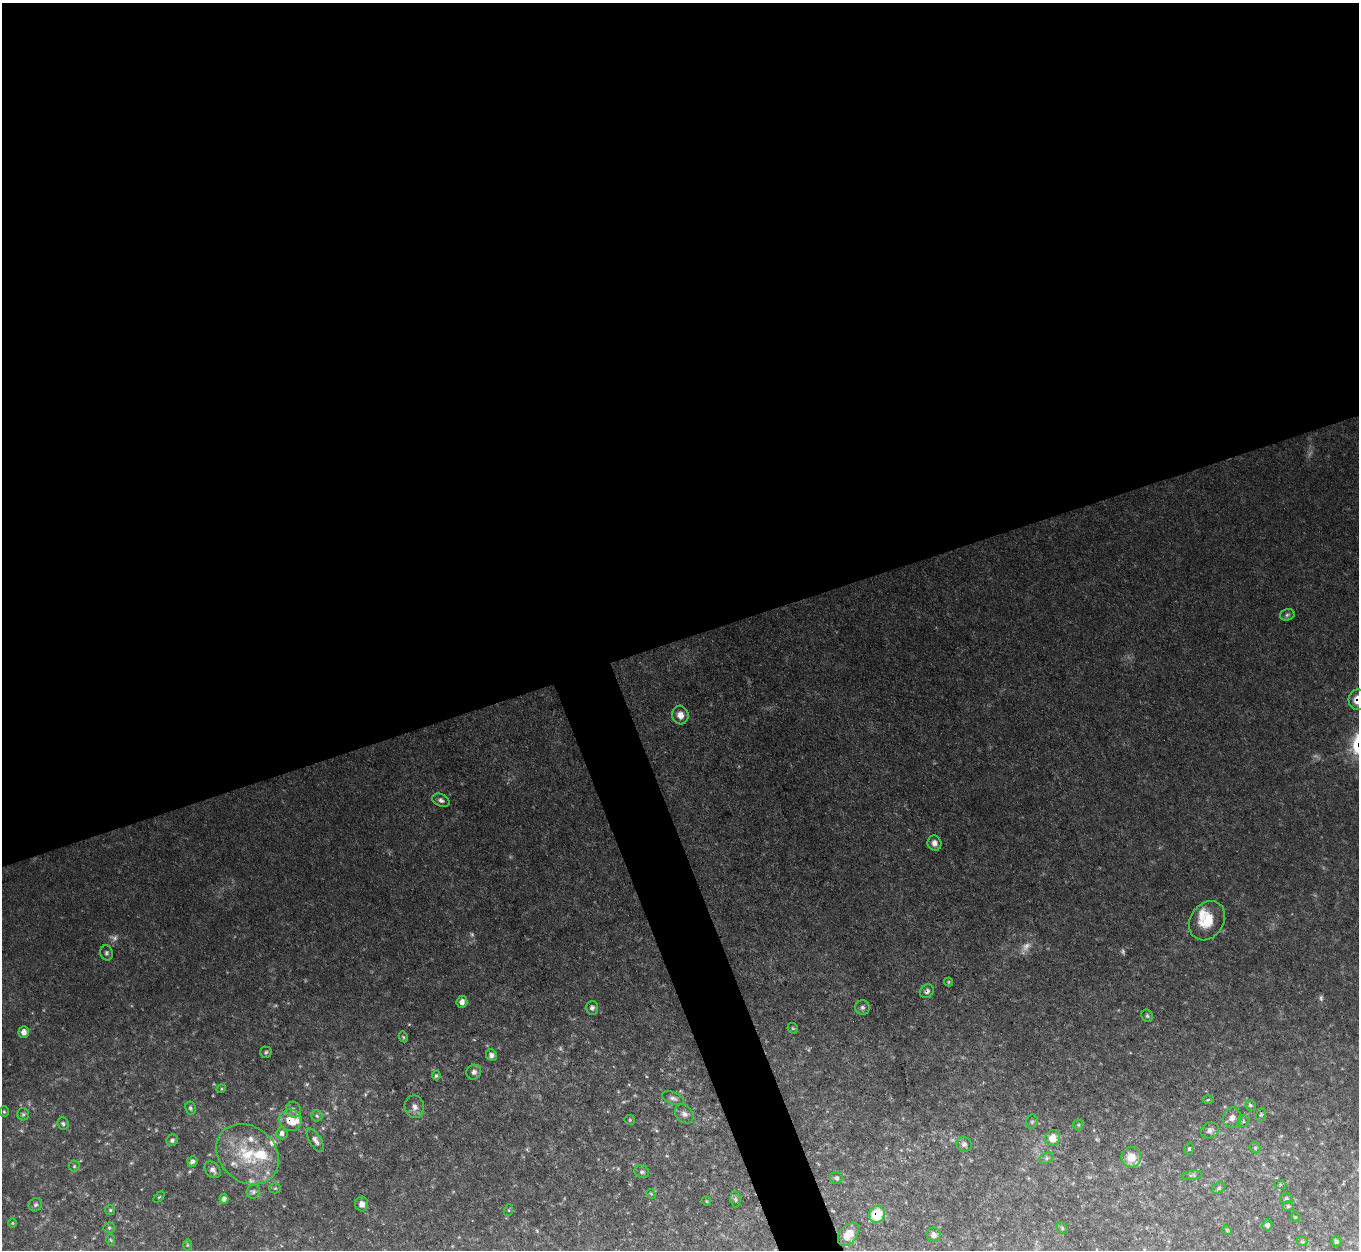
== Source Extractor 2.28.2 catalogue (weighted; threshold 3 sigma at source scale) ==
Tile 2 of 4 x 4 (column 2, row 1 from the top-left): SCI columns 1360-2716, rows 4020-5267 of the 5431 x 5416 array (HDU 1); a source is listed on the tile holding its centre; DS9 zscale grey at full resolution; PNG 1361 x 1252 px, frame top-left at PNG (2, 3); each listed source drawn as its Kron ellipse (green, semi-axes under 4 px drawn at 4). Shown black and unused: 53% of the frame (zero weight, under 3 of 4 exposures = <1% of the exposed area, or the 3 px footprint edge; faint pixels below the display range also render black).
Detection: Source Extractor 2.28.2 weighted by HDU 2 'WHT'; one run over the whole footprint, this tile lists its part. Background 0.0864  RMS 0.0076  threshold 0.034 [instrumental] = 3 sigma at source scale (4.5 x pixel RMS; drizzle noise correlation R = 1.50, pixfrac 1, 0.05/0.05 arcsec/px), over >= 5 px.
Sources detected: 101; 9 too faint to see at this stretch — neither listed nor drawn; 8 inside a brighter listed object's ellipse — not listed separately; the other 84 listed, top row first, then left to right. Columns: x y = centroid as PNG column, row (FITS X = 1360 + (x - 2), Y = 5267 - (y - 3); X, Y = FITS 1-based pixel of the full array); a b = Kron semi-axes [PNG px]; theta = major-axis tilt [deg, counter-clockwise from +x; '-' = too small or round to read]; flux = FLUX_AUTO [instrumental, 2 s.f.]
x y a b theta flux
1287 615 7 5 15 1.8
1358 700 10 9 - 12
680 715 9 8 - 5.6
441 800 9 6 -26 2.7
934 843 8 7 - 4.6
1207 921 21 16 57 20
106 953 7 6 - 2
949 982 4 4 - 1
927 991 7 6 - 2.9
462 1002 6 5 - 4.4
862 1007 7 7 - 2.4
592 1008 7 6 - 2.6
1147 1016 6 5 - 1.6
793 1028 6 5 - 1.2
24 1032 6 5 - 5.3
403 1037 5 4 - 1
266 1052 5 5 - 1.4
491 1055 6 5 - 3.4
474 1072 8 7 - 3.1
436 1076 4 4 - 1.5
221 1089 5 3 - 0.76
673 1098 11 6 -21 3
1208 1100 6 4 2 1.1
1250 1105 6 5 - 1.7
414 1107 11 9 -80 4.8
190 1108 7 5 -80 1.7
293 1110 8 7 - 2.7
4 1112 5 4 - 1.1
23 1114 6 6 - 1.6
684 1114 11 8 -46 3.8
1261 1115 6 5 - 1.2
317 1116 5 5 - 1.5
1232 1118 10 9 - 5.8
290 1120 11 10 - 14
630 1120 5 5 - 1.1
1243 1121 6 5 - 1.7
1032 1122 7 5 68 1.6
63 1124 6 5 - 1.6
1078 1125 5 5 - 1.1
1210 1130 9 7 27 3.7
282 1133 6 6 - 3.7
1053 1138 8 7 - 9.9
172 1140 6 5 - 2.2
315 1140 13 6 -59 3.7
964 1144 8 7 - 2.9
1255 1148 6 5 - 1.4
1189 1149 6 4 73 1.1
248 1154 34 27 -39 44
1131 1157 10 10 - 12
1047 1158 7 5 27 1.7
192 1162 5 5 - 2.7
74 1166 5 5 - 1.4
213 1170 9 7 -48 3
642 1172 7 6 - 1.9
1192 1175 10 4 6 1.6
837 1178 6 6 - 1.8
1280 1184 6 4 -19 0.93
275 1188 5 5 - 1.1
1219 1188 7 5 28 1.4
253 1192 7 6 - 2.1
651 1194 5 4 - 0.86
159 1197 6 4 44 0.93
224 1199 5 4 - 2.5
1286 1199 6 5 - 1.3
735 1200 8 5 -82 1.9
706 1201 5 3 - 0.68
362 1204 7 6 - 5
35 1205 7 6 - 2
1288 1206 6 5 - 1.4
110 1210 5 5 - 1.2
509 1210 6 4 72 0.93
877 1214 8 7 - 25
1295 1217 4 4 - 0.82
13 1223 5 3 - 0.7
1267 1225 5 5 - 2.1
109 1228 5 5 - 1.3
1062 1228 6 5 - 1.3
1227 1230 5 4 - 0.77
848 1234 13 8 52 10
934 1235 7 7 - 3.5
111 1240 6 3 -70 0.97
1336 1241 5 5 - 1.7
1302 1242 6 5 - 1.5
187 1245 5 3 - 0.83
Overlapping masked pixels (flux is a lower limit): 4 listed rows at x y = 1358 700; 927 991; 290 1120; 877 1214
Isophote crosses this tile's border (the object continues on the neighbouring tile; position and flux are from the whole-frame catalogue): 1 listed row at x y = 1358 700